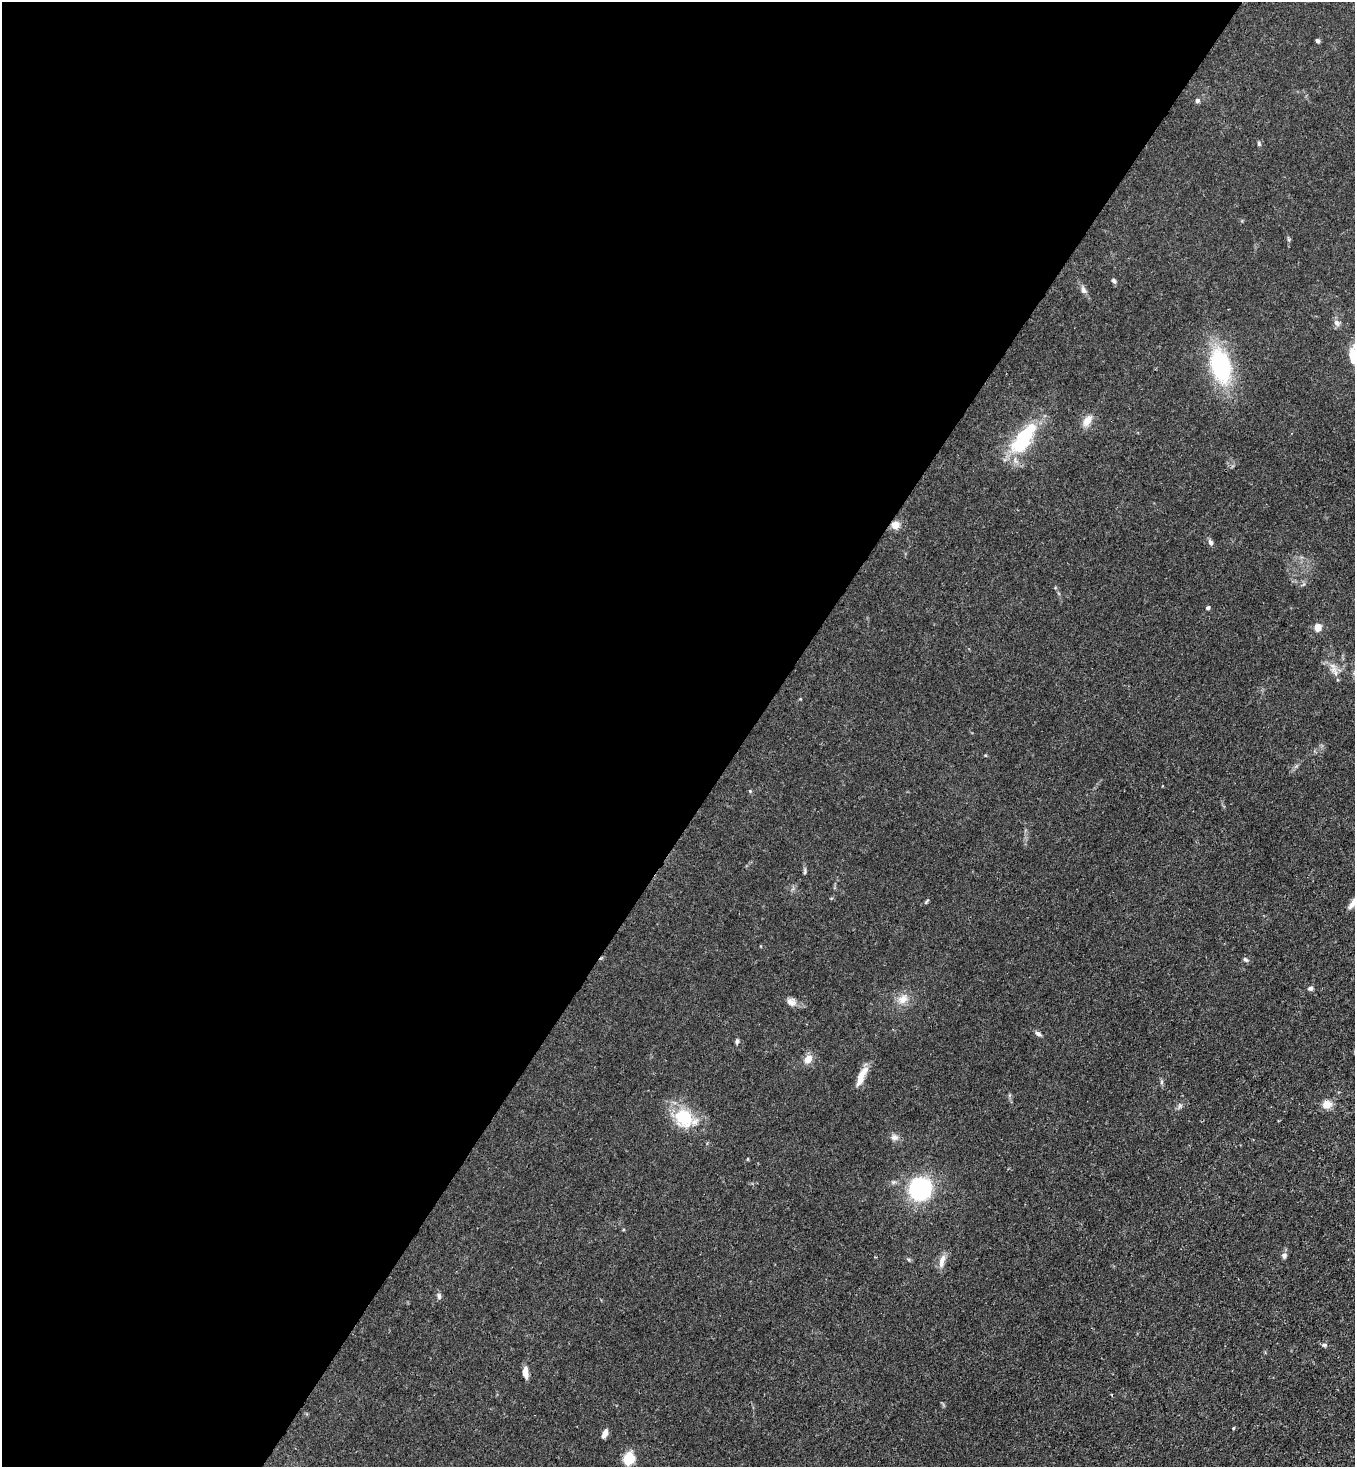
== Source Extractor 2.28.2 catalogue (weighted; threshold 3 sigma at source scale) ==
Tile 5 of 4 x 4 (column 1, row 2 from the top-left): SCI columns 364-1716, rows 2990-4454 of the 6000 x 5977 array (HDU 1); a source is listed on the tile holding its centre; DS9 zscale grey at full resolution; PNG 1357 x 1469 px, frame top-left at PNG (2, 2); no overlay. Shown black and unused: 55% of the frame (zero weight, under 3 of 4 exposures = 7% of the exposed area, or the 3 px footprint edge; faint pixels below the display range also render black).
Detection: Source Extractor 2.28.2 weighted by HDU 2 'WHT'; one run over the whole footprint, this tile lists its part. Background 0.0193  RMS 0.0026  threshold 0.0116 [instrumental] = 3 sigma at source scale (4.5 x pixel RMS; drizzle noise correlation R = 1.50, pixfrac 1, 0.05/0.05 arcsec/px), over >= 5 px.
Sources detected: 41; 1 inside a brighter object's white glare — not listed; the other 40 listed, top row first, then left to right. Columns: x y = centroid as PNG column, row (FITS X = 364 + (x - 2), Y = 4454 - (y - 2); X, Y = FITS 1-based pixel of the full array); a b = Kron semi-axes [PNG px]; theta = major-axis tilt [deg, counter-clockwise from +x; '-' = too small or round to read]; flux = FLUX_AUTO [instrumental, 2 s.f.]
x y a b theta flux
1318 41 5 4 - 0.54
1197 101 6 6 - 0.57
1259 143 6 4 -89 0.39
1114 281 7 5 -52 0.53
1083 290 11 7 -69 0.97
1337 323 10 7 -53 0.95
1353 356 24 9 89 5.5
1221 366 31 19 -73 27
1087 421 16 9 54 2.4
1022 440 39 19 51 16
895 525 8 7 - 2.5
1210 542 8 6 -65 0.78
1208 608 5 4 - 0.7
1318 627 6 6 - 3.6
1333 669 11 7 69 1.4
750 791 5 4 - 0.26
805 871 10 4 85 0.49
926 901 8 4 51 0.34
1245 959 8 5 -43 0.55
1310 988 7 5 12 0.67
903 999 15 11 39 2.7
791 1002 13 10 -24 1.6
1038 1034 9 5 -29 0.68
737 1041 7 4 80 0.5
808 1059 13 9 49 2
861 1076 28 8 65 3.3
1161 1082 7 4 89 0.46
1327 1104 11 9 8 2.5
1180 1106 9 5 70 0.62
684 1117 25 19 -33 12
894 1137 11 8 0 1.1
747 1159 5 3 - 0.2
920 1189 16 16 - 35
1284 1255 8 7 - 0.81
942 1261 20 7 76 1.9
439 1296 9 6 -83 0.67
1324 1345 6 5 - 0.49
525 1372 14 6 -85 1.7
605 1434 10 5 68 1.6
629 1459 10 9 - 8.1
Overlapping masked pixels (flux is a lower limit): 1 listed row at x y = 895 525
Isophote crosses this tile's border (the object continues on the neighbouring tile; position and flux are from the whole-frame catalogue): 1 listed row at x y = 1353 356